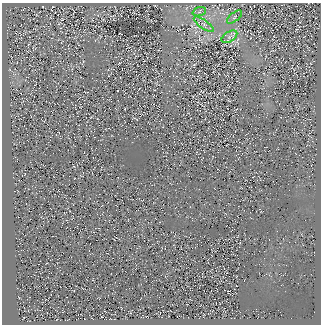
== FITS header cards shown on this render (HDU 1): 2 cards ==
NAXIS1  =                  319
NAXIS2  =                  322

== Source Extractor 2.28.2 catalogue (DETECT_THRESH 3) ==
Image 319 x 322 px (HDU 1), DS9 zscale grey, 1 PNG px = 1 image px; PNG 323 x 326 px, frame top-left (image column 1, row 322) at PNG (2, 3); each listed source drawn as its Kron ellipse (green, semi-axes under 4 px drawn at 4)
Background 230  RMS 20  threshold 58.7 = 3 sigma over >= 5 px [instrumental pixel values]
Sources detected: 4; all 4 listed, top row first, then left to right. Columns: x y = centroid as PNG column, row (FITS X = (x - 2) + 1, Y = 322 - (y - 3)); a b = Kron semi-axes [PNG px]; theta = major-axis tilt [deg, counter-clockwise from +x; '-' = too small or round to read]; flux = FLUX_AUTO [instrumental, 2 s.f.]
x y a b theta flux
199 12 7 4 18 2800
234 17 9 3 41 1900
204 24 12 3 -35 3600
229 37 8 5 32 4500